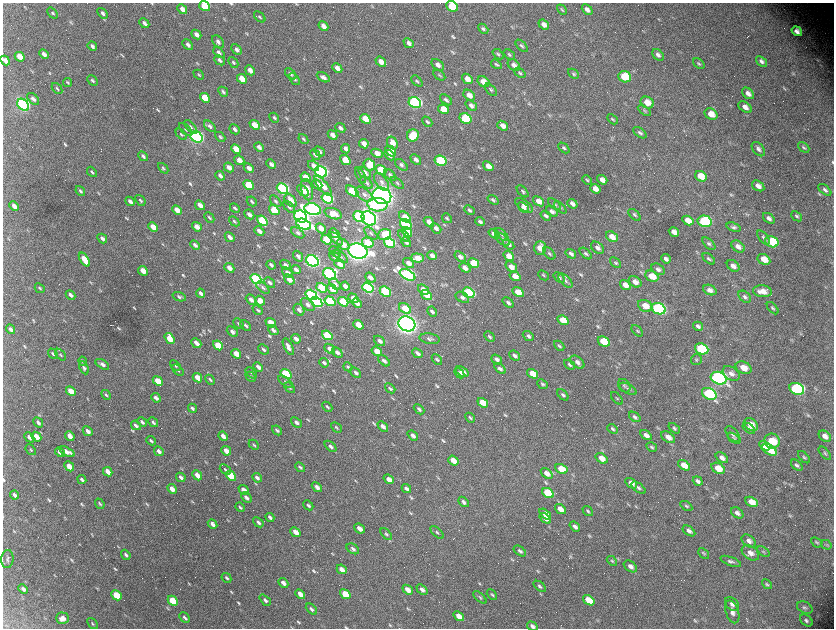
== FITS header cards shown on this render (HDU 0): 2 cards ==
NAXIS1  =                 1663 / length of data axis 1
NAXIS2  =                 1252 / length of data axis 2

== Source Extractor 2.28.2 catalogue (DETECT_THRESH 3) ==
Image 1663 x 1252 px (HDU 0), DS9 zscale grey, zoomed out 1/2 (1 PNG px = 2 x 2 image px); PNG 836 x 630 px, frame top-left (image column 2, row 1251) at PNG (3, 3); each listed source drawn as its Kron ellipse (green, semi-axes under 4 px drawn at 4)
Background 2940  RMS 53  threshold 159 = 3 sigma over >= 5 px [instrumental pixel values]
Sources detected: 816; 95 cannot appear on this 1/2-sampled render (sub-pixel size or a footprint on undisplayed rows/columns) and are neither listed nor drawn; of the other 721, the 500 brightest by FLUX_AUTO listed and drawn (221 fainter detections omitted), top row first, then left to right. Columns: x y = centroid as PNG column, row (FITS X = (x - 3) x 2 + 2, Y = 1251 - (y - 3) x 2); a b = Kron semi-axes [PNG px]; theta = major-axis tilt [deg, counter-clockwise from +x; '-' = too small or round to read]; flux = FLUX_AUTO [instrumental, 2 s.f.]
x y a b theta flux
205 6 6 4 -37 5.0e+05
452 6 6 5 - 4.1e+05
182 9 5 4 - 6.6e+04
562 10 6 3 -45 1.7e+04
587 10 6 4 -42 4.8e+04
53 13 6 3 -49 2.0e+04
103 13 6 3 -47 2.8e+04
260 17 7 3 -44 1.7e+04
144 23 5 3 - 3.5e+04
544 24 6 4 -39 6.0e+04
323 26 5 4 - 6.6e+04
483 29 6 3 -41 2.3e+04
797 31 6 4 -35 6.2e+04
196 35 5 3 - 6.1e+04
218 42 7 5 -50 4.3e+04
409 43 5 4 - 5.3e+04
188 45 6 4 -47 4.0e+04
92 46 5 3 - 3.4e+04
521 46 7 4 -45 2.4e+04
237 49 6 4 -45 4.2e+04
219 53 6 4 -44 3.4e+04
44 54 5 3 - 5.0e+04
498 54 6 3 -40 1.9e+04
509 55 7 3 -39 1.8e+04
658 55 6 4 -43 4.0e+04
20 57 5 4 - 1.6e+05
220 60 6 3 -42 2.8e+04
5 61 5 3 - 6.4e+04
761 61 6 4 -40 3.9e+04
233 62 6 3 -47 1.6e+04
381 62 6 4 -39 9.6e+04
496 64 6 3 -34 1.7e+04
699 64 6 3 -37 1.7e+04
438 65 7 5 -41 5.6e+04
514 65 7 5 -42 5.5e+04
337 68 5 4 - 7.4e+04
250 70 5 3 - 7.1e+04
520 73 6 3 -41 1.8e+04
291 74 7 4 -45 2.8e+04
573 74 6 4 -42 1.8e+04
199 75 6 3 -43 1.7e+04
439 75 7 3 -33 1.6e+04
323 77 7 4 -28 4.4e+04
625 77 6 5 - 4.4e+05
242 79 5 4 - 1.8e+05
294 79 7 3 -50 2.0e+04
467 79 6 4 -40 8.8e+04
93 80 6 3 -47 2.2e+04
417 81 7 3 -43 1.8e+04
68 82 4 2 - 1.6e+04
483 82 6 5 - 1.3e+05
57 89 6 3 -50 1.8e+04
491 90 7 4 -45 2.0e+04
223 92 5 3 - 2.3e+04
748 93 7 5 -40 6.4e+04
469 95 6 4 -41 8.6e+04
205 98 5 4 - 3.3e+05
33 99 7 4 -45 4.3e+04
446 100 7 4 -40 2.6e+04
647 102 7 5 -30 1.3e+05
415 103 6 5 - 2.8e+06
23 105 7 5 -47 3.7e+06
471 106 6 4 -38 5.1e+04
745 107 7 5 -39 7.7e+04
443 109 6 4 -35 2.1e+05
644 111 7 4 -34 1.8e+04
711 114 7 5 -29 1.5e+05
274 118 5 3 - 2.3e+04
465 118 6 5 - 7.0e+05
365 119 5 4 - 2.5e+05
612 119 6 3 -44 1.6e+04
427 122 6 3 -45 2.1e+04
255 125 5 4 - 1.6e+05
210 126 7 4 -44 3.4e+04
503 126 6 4 -38 6.9e+04
191 127 8 4 -48 2.8e+04
340 128 5 3 - 3.6e+04
186 129 8 3 -45 2.0e+04
234 129 5 3 - 3.8e+04
640 133 7 4 -38 2.9e+04
181 134 7 3 -46 1.8e+04
332 135 5 3 - 7.8e+04
413 135 6 6 - 3.4e+05
197 137 6 5 - 4.3e+06
220 137 6 3 -43 2.0e+04
303 139 6 3 -50 1.9e+04
392 143 7 5 -58 1.1e+05
364 144 5 3 - 8.9e+04
259 147 5 3 - 4.4e+04
804 147 6 3 -41 2.2e+04
564 148 6 3 -42 2.2e+04
236 149 5 4 - 2.1e+05
346 149 5 3 - 4.5e+04
758 149 8 5 -50 4.5e+04
319 151 6 4 -42 4.1e+04
391 151 6 4 -46 1.6e+05
377 153 6 4 -24 8.9e+04
315 154 6 4 -46 4.5e+04
390 155 6 3 -44 5.1e+04
143 156 5 3 - 2.6e+04
239 160 5 3 - 9.6e+04
345 160 5 4 - 2.6e+05
416 160 6 4 -42 5.4e+04
440 161 6 5 - 1.1e+06
271 164 5 3 - 4.6e+04
369 165 6 5 - 2.1e+05
401 165 7 4 -41 3.3e+04
314 166 6 4 -37 7.4e+04
488 166 6 4 -37 1.1e+05
229 167 5 3 - 7.3e+04
163 168 6 4 -46 2.0e+04
249 168 5 3 - 6.6e+04
381 170 6 4 -36 3.2e+05
92 172 5 3 - 2.0e+04
321 172 6 5 - 3.5e+06
365 173 7 4 -39 7.0e+04
361 175 8 4 -64 3.1e+04
390 175 7 4 -43 3.9e+04
220 176 5 3 - 4.5e+04
701 176 6 5 - 1.8e+05
306 177 5 4 - 1.6e+05
587 180 5 3 - 1.5e+04
602 180 5 3 - 6.9e+04
382 182 10 5 -54 4.8e+04
366 183 7 4 -44 3.0e+04
397 183 8 4 -41 2.2e+04
317 184 5 3 - 6.6e+04
249 185 5 4 - 4.2e+05
323 186 12 4 -50 1.2e+05
758 186 7 4 -35 7.1e+04
282 189 6 4 -38 2.7e+06
595 189 5 4 - 7.3e+04
307 190 11 6 -77 1.2e+05
825 190 7 4 -39 3.1e+04
80 191 5 3 - 2.1e+04
303 191 7 4 -46 7.6e+04
352 191 7 4 -39 5.5e+05
523 191 7 4 -47 2.2e+04
364 194 10 5 -39 5.4e+04
382 196 9 8 - 1.2e+07
327 198 6 4 -35 2.1e+06
140 200 6 3 -51 1.9e+04
290 200 7 4 -53 1.6e+05
493 200 6 4 -37 2.6e+04
130 201 5 3 - 4.5e+04
252 201 5 3 - 1.9e+04
276 201 7 3 -47 2.1e+04
539 201 6 4 -36 9.6e+04
554 204 7 4 -38 2.1e+04
572 204 5 4 - 5.0e+04
200 205 5 3 - 9.4e+04
377 205 10 6 -6 5.7e+05
524 205 10 5 -36 5.9e+04
14 206 5 3 - 7.9e+04
289 207 7 4 -45 2.6e+04
523 207 6 3 -41 3.2e+04
560 207 8 3 -44 1.7e+04
235 208 5 3 - 2.2e+04
313 209 8 5 -18 4.6e+06
177 210 5 3 - 1.3e+05
274 210 5 4 - 5.6e+05
469 210 6 3 -43 2.3e+04
552 211 6 4 -35 4.8e+04
249 214 5 3 - 5.9e+04
333 214 9 5 -20 1.2e+05
635 215 7 3 -44 1.9e+04
546 216 6 3 -39 3.3e+04
797 216 6 3 -43 2.1e+04
301 217 7 5 -36 4.4e+06
359 217 6 5 - 2.1e+06
405 217 6 4 -40 1.4e+05
209 218 6 3 -47 1.9e+04
369 218 8 6 -42 6.2e+06
447 218 5 3 - 2.0e+04
769 218 7 4 -36 4.2e+04
688 220 6 4 -30 1.3e+05
234 221 6 3 -43 1.7e+04
262 221 6 4 -41 7.6e+05
705 221 7 5 -15 1.3e+06
429 222 6 4 -39 8.4e+04
480 222 5 3 - 2.6e+04
304 224 8 5 -24 3.7e+06
406 224 6 4 -34 8.5e+05
153 227 5 3 - 1.7e+05
197 227 5 3 - 9.0e+04
734 227 7 4 -18 2.8e+04
321 228 6 4 -46 7.9e+04
436 228 6 4 -40 5.0e+04
259 231 6 3 -43 5.6e+04
407 232 5 4 - 2.0e+05
674 232 5 4 - 8.8e+04
298 233 7 4 -35 2.7e+04
334 233 5 3 - 5.7e+04
371 233 8 4 -44 2.5e+04
385 234 6 5 - 3.8e+05
494 234 6 4 -33 1.3e+05
501 234 8 4 -42 2.6e+04
404 236 7 4 -48 2.9e+04
230 237 5 3 - 5.1e+04
612 237 6 4 -38 1.3e+05
763 237 8 4 -50 2.5e+04
102 238 5 3 - 4.2e+04
336 239 9 3 -41 3.7e+04
327 240 6 4 -36 5.8e+05
503 240 8 4 -40 3.1e+04
406 242 5 3 - 4.0e+04
772 242 7 5 -26 5.2e+05
368 243 6 4 -32 2.5e+05
390 243 6 4 -34 1.2e+06
343 244 7 4 -40 1.0e+05
509 244 6 4 -36 4.0e+04
709 244 8 4 -45 2.8e+04
195 245 5 3 - 3.3e+04
738 246 7 5 -38 6.8e+04
540 248 7 6 - 1.5e+05
597 248 7 5 -40 4.6e+04
358 251 10 7 -18 9.7e+06
335 252 6 3 -44 2.3e+04
549 253 7 4 -47 2.6e+04
571 254 5 3 - 3.2e+04
586 254 7 4 -42 2.7e+04
298 256 6 3 -50 3.1e+04
334 256 6 4 -41 4.1e+04
432 256 5 3 - 5.5e+04
509 256 6 4 -36 1.2e+05
341 257 9 4 -41 2.6e+04
460 257 6 4 -38 5.4e+04
417 258 6 4 -6 1.4e+05
84 259 8 3 -56 2.6e+05
666 259 5 3 - 3.7e+04
709 259 7 4 -40 2.3e+04
764 259 7 5 -30 1.6e+05
312 261 7 5 -34 4.6e+06
409 263 6 4 -37 7.5e+04
474 263 6 4 -29 3.1e+05
615 263 6 3 -42 1.6e+04
340 264 6 4 -40 8.1e+04
271 265 5 3 - 2.9e+04
285 265 6 3 -43 3.5e+04
733 266 7 5 -37 6.4e+04
511 267 6 4 -36 9.8e+04
229 268 5 3 - 8.1e+04
465 268 6 4 -34 7.4e+04
296 269 5 3 - 4.3e+04
658 269 7 5 -36 4.1e+04
143 271 5 3 - 1.6e+05
287 273 6 4 -42 6.1e+04
329 274 7 5 -33 2.5e+06
408 275 8 5 -29 3.2e+06
543 275 6 3 -42 1.6e+04
515 276 6 4 -33 1.1e+05
652 276 7 5 -26 1.8e+05
370 277 6 3 -41 4.9e+04
559 278 6 4 -39 2.7e+04
256 279 6 4 -36 2.4e+06
289 279 6 3 -41 1.0e+05
565 281 8 5 -46 3.8e+04
270 282 6 3 -42 2.9e+04
635 282 7 5 -34 6.9e+04
335 284 7 4 -44 3.8e+04
625 285 6 4 -34 8.6e+04
345 286 5 3 - 7.0e+04
368 287 6 4 -36 1.9e+06
40 288 5 3 - 1.5e+04
263 288 8 4 -42 2.5e+04
322 288 6 4 -36 7.9e+05
332 289 6 4 -38 1.5e+05
423 290 6 4 -37 8.2e+04
710 290 7 5 -23 5.3e+04
762 291 9 5 -6 1.3e+05
385 292 6 4 -44 1.0e+06
518 292 6 4 -30 1.6e+05
201 293 5 3 - 4.8e+04
469 293 6 5 - 1.6e+06
70 295 5 3 - 3.9e+04
311 295 6 4 -34 2.6e+06
427 295 6 4 -36 1.9e+05
179 297 7 3 -20 2.3e+04
462 297 7 5 -30 3.5e+04
745 297 7 5 -41 3.0e+04
353 298 5 3 - 8.1e+04
251 300 6 3 -40 4.9e+04
260 301 5 4 - 9.4e+04
330 301 6 4 -35 1.0e+06
317 302 6 4 -32 2.0e+06
343 302 5 4 - 6.0e+05
357 303 5 3 - 6.8e+04
508 303 6 3 -40 3.2e+04
308 305 8 5 -42 4.8e+04
645 306 7 5 -25 1.5e+05
405 308 6 4 -36 2.3e+05
773 308 7 4 -47 2.2e+04
658 309 7 5 -21 2.5e+06
258 310 6 3 -42 1.9e+04
299 310 6 5 - 4.4e+04
432 312 5 3 - 3.1e+04
563 320 6 4 -30 1.9e+05
271 323 5 3 - 1.9e+05
239 324 6 3 -44 1.6e+04
407 324 9 7 -26 9.1e+06
246 325 6 3 -45 2.0e+04
358 325 5 3 - 1.8e+05
698 326 5 3 - 3.2e+04
10 329 5 3 - 4.6e+04
273 330 6 3 -40 3.8e+04
637 331 7 4 -46 1.8e+04
232 332 6 4 -40 4.6e+04
327 335 6 4 -36 8.7e+05
528 336 6 4 -39 2.7e+04
489 337 6 3 -45 2.0e+04
169 338 6 4 -57 2.4e+05
296 339 5 3 - 6.6e+04
430 339 10 5 -8 3.2e+04
380 341 6 4 -40 3.7e+04
604 341 6 4 -29 3.8e+05
196 343 5 3 - 6.5e+04
218 345 5 4 - 3.8e+05
559 346 6 3 -44 1.7e+04
288 347 9 4 -64 5.8e+04
263 349 6 3 -42 2.3e+04
330 349 6 4 -40 6.8e+04
702 349 7 5 -22 1.1e+06
377 351 5 4 - 1.7e+05
337 352 6 3 -41 4.3e+04
417 353 6 3 -41 4.1e+04
53 354 5 3 - 2.0e+04
236 354 5 3 - 1.6e+05
61 355 7 3 -47 1.9e+04
515 356 6 3 -41 3.4e+04
437 359 6 3 -43 1.9e+04
497 359 6 4 -37 4.5e+04
696 359 5 5 - 2.0e+04
83 361 5 4 - 1.6e+04
384 361 7 4 -41 4.3e+04
577 362 8 5 -41 4.7e+04
324 363 5 3 - 2.7e+04
102 364 8 3 -32 4.8e+04
569 365 6 3 -39 2.3e+04
175 366 6 3 -42 1.7e+04
258 367 5 3 - 5.2e+04
348 367 5 3 - 1.8e+04
84 368 7 4 -62 2.7e+04
743 368 8 6 -26 1.5e+05
500 369 6 4 -36 3.4e+04
178 370 7 3 -46 1.8e+04
462 372 7 4 -34 9.1e+04
251 373 7 3 -42 1.7e+04
356 373 6 3 -41 3.3e+04
459 373 6 3 -46 2.4e+04
731 373 9 6 -34 6.4e+04
286 374 6 4 -36 1.0e+06
533 374 6 4 -32 1.6e+05
251 377 6 3 -45 2.0e+04
197 378 5 3 - 1.4e+05
719 378 8 6 -21 5.2e+06
210 380 5 3 - 2.3e+04
158 381 5 3 - 2.7e+05
286 382 8 3 -36 1.9e+04
543 384 6 4 -41 2.2e+04
624 386 7 5 -53 2.4e+04
289 388 6 3 -45 1.9e+04
390 388 6 3 -41 1.8e+04
628 389 9 4 -29 2.7e+04
797 389 7 5 -23 2.4e+06
71 391 5 3 - 2.0e+05
709 394 8 5 -29 1.3e+06
106 395 5 3 - 1.8e+04
563 395 7 4 -44 2.3e+04
156 398 5 3 - 5.0e+04
617 398 7 3 -49 1.6e+04
483 403 6 4 -35 2.1e+05
327 407 6 3 -46 1.8e+04
192 408 5 2 - 2.6e+04
419 409 6 3 -43 2.7e+04
635 417 6 4 -37 3.2e+04
470 418 6 3 -45 2.0e+04
38 422 5 3 - 3.2e+04
142 422 5 3 - 3.3e+04
153 422 5 3 - 2.2e+04
296 422 6 3 -42 3.9e+04
136 425 5 3 - 3.6e+04
751 425 7 5 -44 1.4e+05
383 426 6 3 -42 5.4e+04
336 427 6 3 -43 1.7e+04
674 428 6 4 -38 2.1e+04
749 428 7 3 -39 2.8e+04
613 429 6 3 -43 1.9e+04
277 430 5 3 - 2.3e+04
88 431 5 3 - 6.4e+04
733 434 9 5 -50 3.8e+04
413 435 6 4 -40 5.8e+04
646 435 6 4 -34 5.7e+04
70 436 5 3 - 1.1e+05
223 436 5 3 - 6.0e+04
825 436 7 5 -39 8.1e+04
29 437 6 3 -46 5.6e+04
36 437 5 3 - 1.3e+05
668 437 8 4 -35 9.2e+04
734 438 7 3 -32 1.7e+04
151 441 5 2 - 2.3e+04
772 441 8 7 - 3.2e+05
254 445 6 2 -45 1.6e+04
330 446 7 4 -42 3.6e+04
765 446 6 4 -32 3.2e+05
652 447 6 3 -31 1.9e+04
31 450 6 3 -50 1.6e+04
769 450 8 4 -32 2.6e+05
159 451 5 3 - 5.4e+04
226 451 5 3 - 1.3e+05
60 452 5 3 - 5.0e+04
67 452 8 4 -25 9.4e+04
825 453 8 4 -48 2.4e+04
804 457 7 4 -45 1.8e+04
602 458 6 4 -35 1.3e+05
722 458 7 4 -37 5.8e+04
453 461 6 4 -38 1.5e+05
684 465 6 4 -33 1.4e+05
797 465 7 4 -42 3.0e+04
69 466 5 3 - 1.4e+05
300 467 5 3 - 2.0e+04
718 468 7 5 -30 1.9e+05
225 469 6 3 -41 1.8e+04
561 469 6 4 -29 2.4e+05
108 472 5 3 - 1.1e+05
547 473 6 4 -37 8.0e+04
197 475 5 3 - 1.1e+05
231 476 5 3 - 4.2e+05
181 477 5 3 - 3.9e+04
257 478 5 3 - 4.3e+04
389 479 5 3 - 8.9e+04
82 480 4 2 - 2.4e+04
698 481 5 3 - 3.9e+04
631 483 6 4 -35 7.5e+04
317 487 6 3 -42 5.9e+04
406 488 5 3 - 3.3e+04
638 488 8 4 -39 3.4e+04
172 489 5 3 - 9.4e+04
244 490 5 3 - 7.8e+04
548 493 6 4 -33 5.7e+05
15 495 4 2 - 3.3e+04
246 498 6 3 -44 4.3e+04
464 502 6 3 -43 3.5e+04
752 502 7 4 -27 1.4e+05
100 504 5 2 - 1.6e+04
308 505 5 3 - 2.5e+04
686 506 6 4 -33 1.7e+04
240 507 5 2 - 2.1e+04
560 509 6 4 -37 9.1e+04
588 511 6 3 -39 1.8e+04
737 513 7 4 -38 5.0e+04
545 514 7 4 -38 1.0e+05
270 517 4 2 - 2.8e+04
545 518 6 4 -38 7.8e+04
258 522 6 3 -40 3.4e+04
212 524 5 3 - 5.3e+04
575 527 6 3 -39 4.3e+04
359 528 6 3 -41 9.3e+04
689 531 7 4 -35 4.8e+04
295 532 5 3 - 1.1e+05
437 532 8 4 -43 2.2e+04
386 534 7 4 -48 2.3e+04
749 541 8 5 -38 5.3e+04
816 542 6 3 -42 1.7e+04
826 545 5 4 - 1.8e+04
353 549 7 4 -33 3.4e+04
520 551 7 4 -37 3.0e+04
763 552 7 4 -36 2.0e+04
704 553 6 4 -43 1.7e+04
750 553 10 6 -35 8.0e+04
126 555 5 3 - 2.9e+04
7 559 9 6 84 3.4e+04
612 561 6 3 -43 1.5e+04
731 561 11 4 -21 3.3e+04
630 566 7 5 -37 5.6e+04
342 569 5 3 - 8.8e+04
226 578 5 3 - 1.7e+04
283 583 6 3 -44 6.6e+04
767 584 6 4 -40 1.9e+04
540 586 7 4 -38 2.4e+04
23 589 5 3 - 3.5e+04
422 589 6 4 -41 5.2e+04
408 590 6 3 -40 1.1e+05
300 594 5 3 - 1.1e+05
345 594 6 4 -39 2.9e+05
116 595 5 4 - 4.2e+05
492 595 6 3 -44 1.5e+04
480 597 8 3 -42 1.8e+04
265 600 6 3 -45 3.1e+04
589 600 6 4 -36 2.5e+05
173 601 6 4 -44 5.0e+05
732 604 8 5 -40 4.7e+04
805 608 8 5 -28 3.4e+04
311 609 7 4 -43 3.3e+04
732 612 12 6 -71 6.6e+04
459 616 6 3 -38 1.4e+05
185 617 6 3 -47 2.7e+04
62 618 6 6 - 8.6e+04
806 620 7 5 -39 3.4e+04
92 623 6 3 -51 1.6e+04
532 626 6 3 -33 3.9e+04
At the frame edge (FLAGS 8, measured only in part): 4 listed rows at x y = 205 6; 452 6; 5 61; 532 626
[221 fainter detections neither listed nor drawn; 95 sub-pixel or undisplayed-footprint detections neither listed nor drawn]